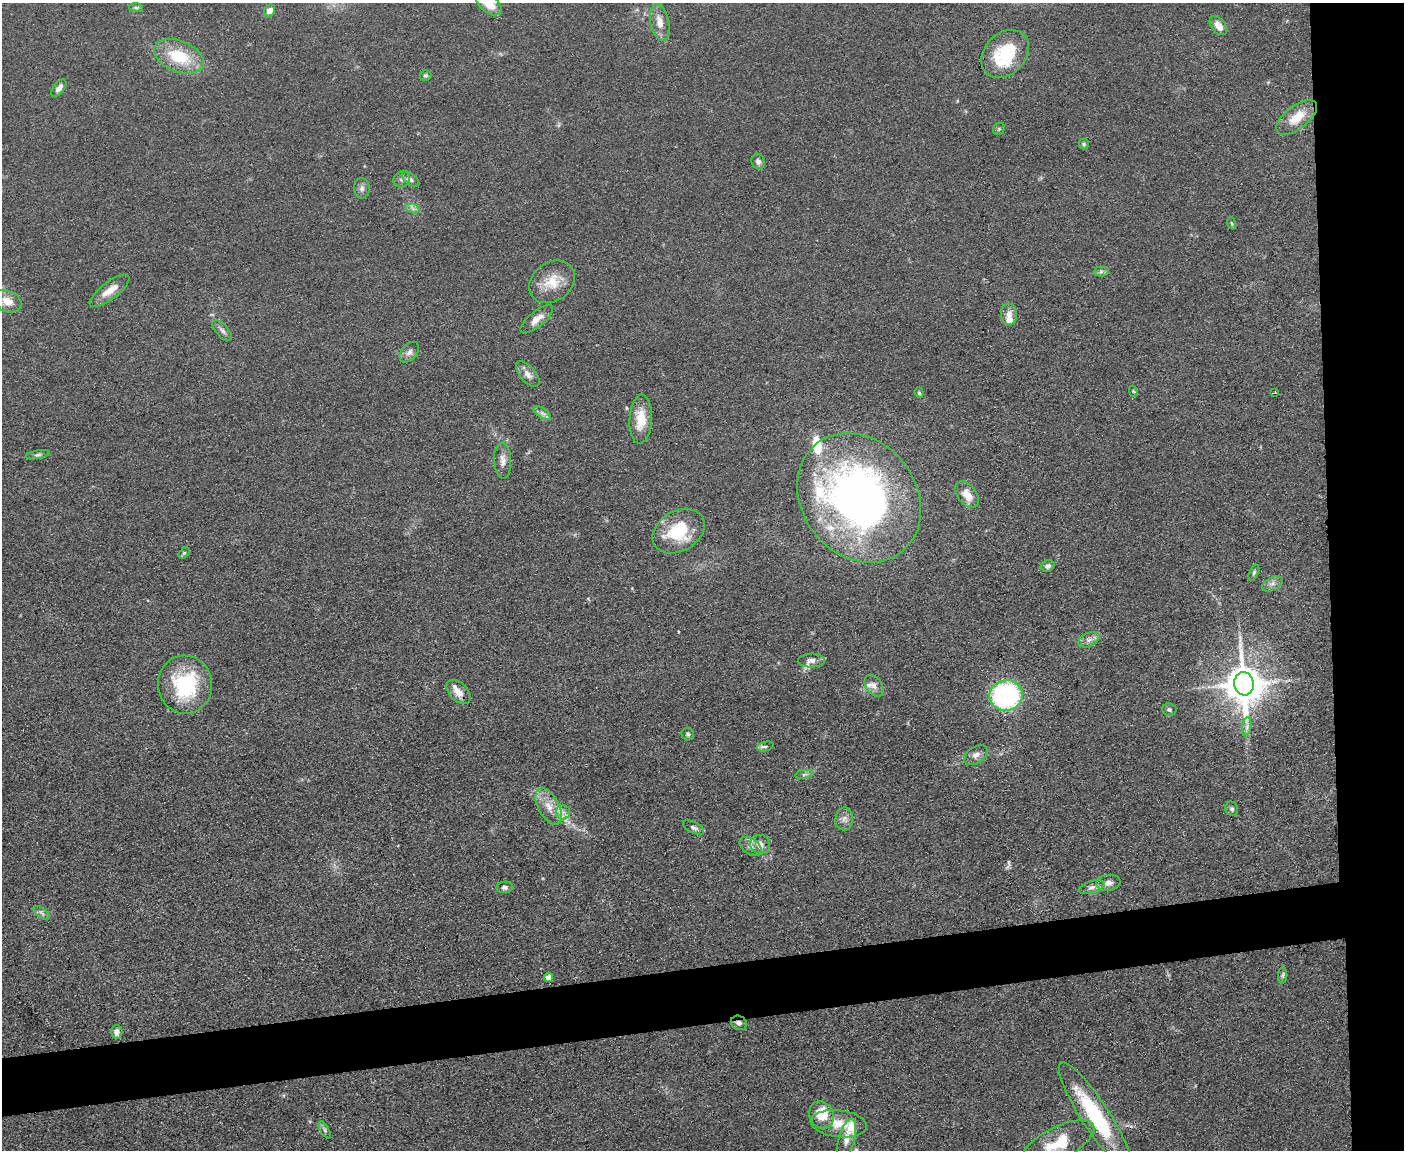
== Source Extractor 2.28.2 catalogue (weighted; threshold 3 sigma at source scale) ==
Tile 6 of 3 x 4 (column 3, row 2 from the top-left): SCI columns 2936-4337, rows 2300-3447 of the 4573 x 4596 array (HDU 1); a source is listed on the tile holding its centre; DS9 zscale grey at full resolution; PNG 1406 x 1152 px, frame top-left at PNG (2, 3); each listed source drawn as its Kron ellipse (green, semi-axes under 4 px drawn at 4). Shown black and unused: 10% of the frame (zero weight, under 3 of 4 exposures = <1% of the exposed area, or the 3 px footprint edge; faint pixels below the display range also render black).
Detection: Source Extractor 2.28.2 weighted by HDU 2 'WHT'; one run over the whole footprint, this tile lists its part. Background 0.0719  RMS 0.007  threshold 0.0314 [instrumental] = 3 sigma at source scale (4.5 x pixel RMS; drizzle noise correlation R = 1.50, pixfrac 1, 0.05/0.05 arcsec/px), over >= 5 px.
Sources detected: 85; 1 inside a brighter object's white glare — neither listed nor drawn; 9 inside a brighter listed object's ellipse — not listed separately; the other 75 listed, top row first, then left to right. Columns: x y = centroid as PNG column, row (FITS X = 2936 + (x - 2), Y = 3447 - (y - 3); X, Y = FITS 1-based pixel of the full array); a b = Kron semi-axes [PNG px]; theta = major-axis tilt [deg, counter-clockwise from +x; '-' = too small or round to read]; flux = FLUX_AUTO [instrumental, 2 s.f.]
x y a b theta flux
489 3 15 8 -40 13
136 8 7 4 -2 1.4
270 11 6 5 - 5.3
660 22 18 9 -78 8.2
1218 26 11 7 -52 6.5
1005 54 27 20 46 34
179 56 26 15 -22 30
425 75 6 5 - 1.3
59 88 10 5 53 3.8
1297 117 24 11 38 16
999 129 6 5 - 1.2
1084 144 5 5 - 1.1
758 161 8 6 -73 2.5
402 179 9 7 43 2.3
411 179 10 5 -39 1.9
362 188 10 8 -86 2.8
413 209 7 4 -19 1.8
1232 223 6 4 -70 0.88
1101 272 7 5 1 1.8
552 282 24 19 36 17
110 291 24 8 38 9.5
7 301 15 10 -25 9.2
1009 314 10 8 -87 5
537 319 20 7 39 6.8
222 331 13 6 -47 2.6
409 352 12 7 49 3.3
528 374 15 7 -49 4.7
1133 391 5 3 - 0.72
919 393 5 4 - 0.89
1275 393 4 2 - 0.69
542 413 10 5 -35 2.4
641 419 24 11 87 17
38 455 12 3 10 1.7
503 461 18 8 -87 5
967 495 15 9 -54 9
859 498 69 57 -52 390
679 531 28 20 31 36
184 553 7 4 44 1.1
1048 566 7 5 16 2.5
1254 573 8 4 66 1.3
1272 584 11 6 26 3.2
1089 640 11 6 25 3.5
812 661 13 7 2 3.9
1244 684 11 10 - 2100
185 685 29 27 -80 54
874 686 12 8 -56 3.7
459 692 14 9 -46 6.4
1006 695 17 15 9 110
1169 709 7 6 - 1.7
1247 727 9 4 82 2.6
688 734 6 6 - 1.3
765 747 9 4 13 1.5
976 755 13 8 31 4
804 774 9 4 9 1.8
549 807 20 10 -61 10
1232 809 7 6 - 1.8
563 812 7 7 - 3.1
844 819 11 9 85 3.8
694 828 11 5 -26 2.3
760 844 10 9 - 5.3
751 846 12 7 -35 3.8
1108 883 12 8 8 4.5
505 887 8 6 4 2.4
1091 887 13 6 17 3.2
42 913 9 4 -36 2.1
1282 975 8 4 85 1.4
549 977 4 4 - 7.3
739 1023 8 7 - 2.6
117 1032 7 5 89 4
821 1115 14 12 -62 18
1095 1116 63 14 -57 67
839 1124 28 13 -6 15
325 1130 9 4 -61 1.7
847 1139 21 8 74 5.9
1058 1143 40 16 27 27
Overlapping masked pixels (flux is a lower limit): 1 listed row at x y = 739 1023
Isophote crosses this tile's border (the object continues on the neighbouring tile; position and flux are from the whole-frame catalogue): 2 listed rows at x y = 489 3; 1058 1143